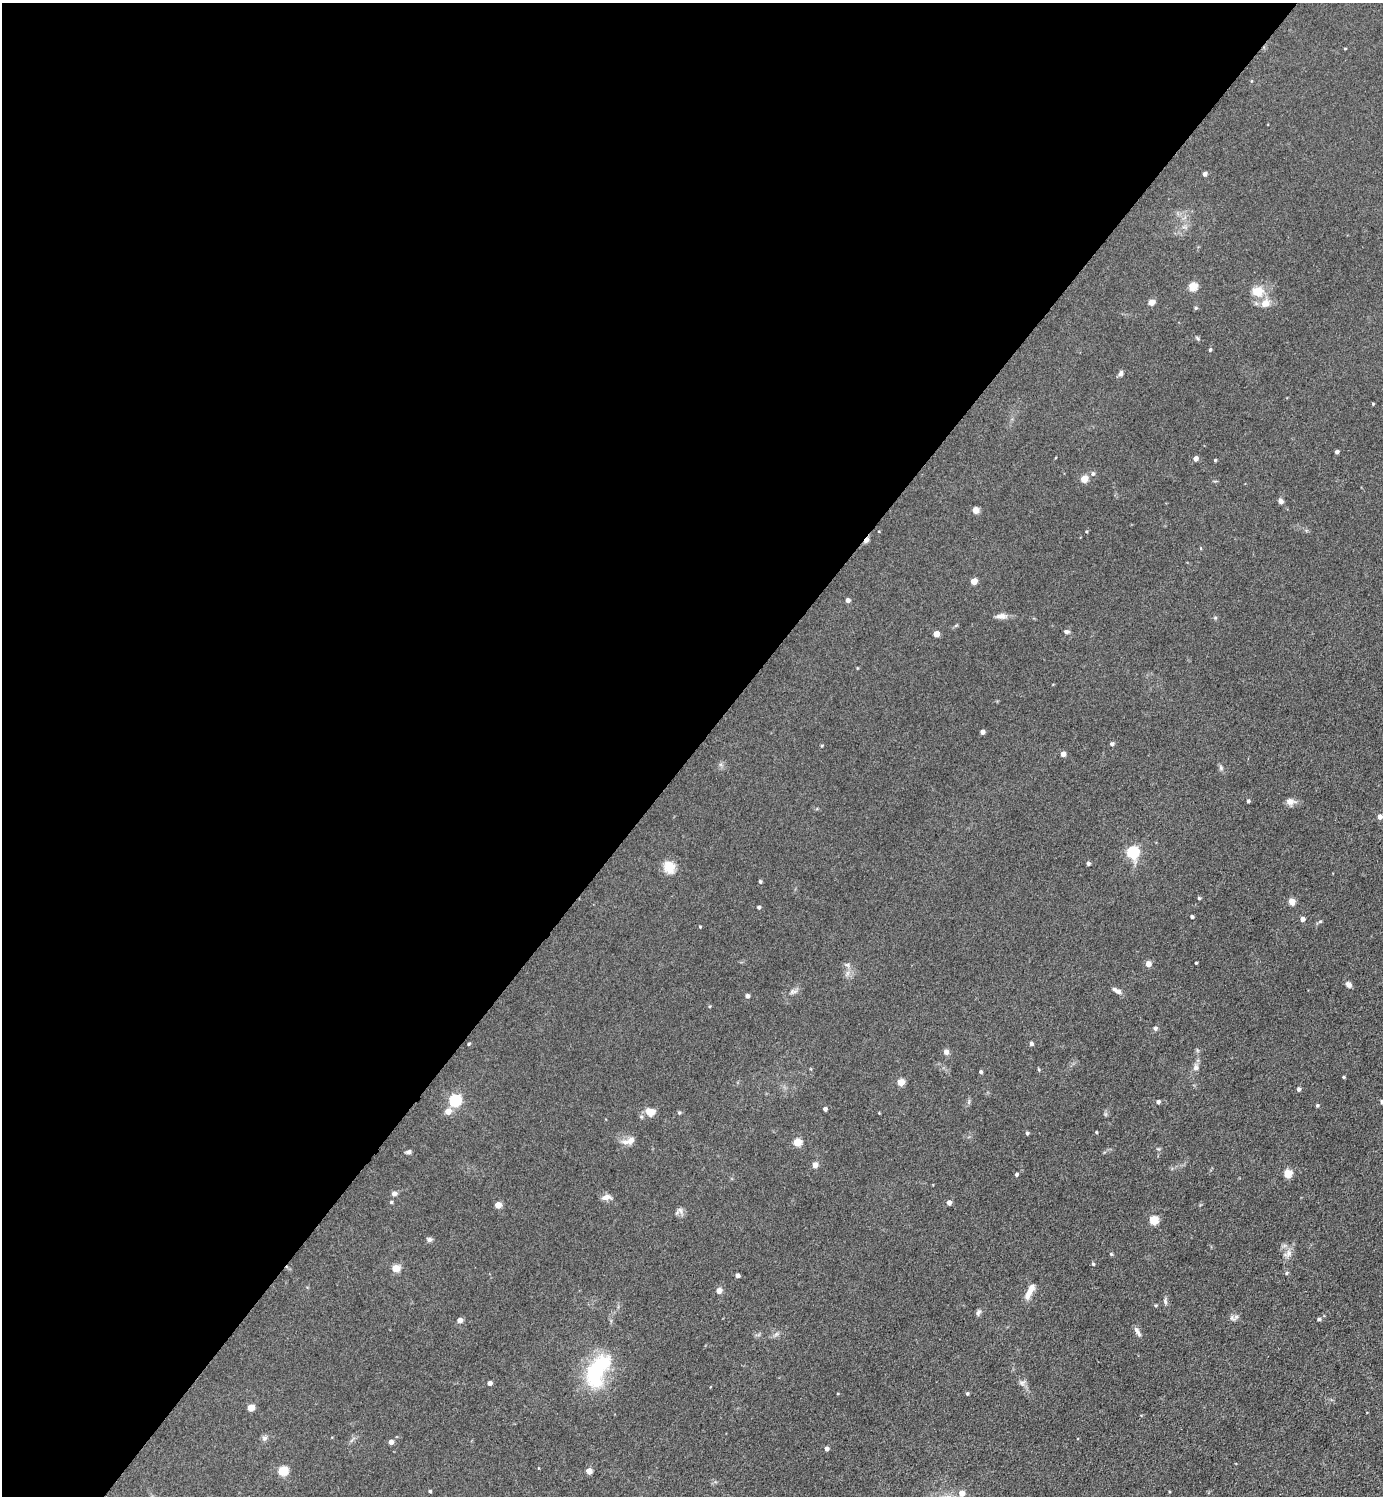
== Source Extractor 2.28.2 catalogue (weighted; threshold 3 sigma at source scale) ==
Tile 5 of 4 x 4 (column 1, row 2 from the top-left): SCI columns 300-1680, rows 2989-4482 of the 5979 x 5977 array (HDU 1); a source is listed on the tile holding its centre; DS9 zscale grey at full resolution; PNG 1385 x 1498 px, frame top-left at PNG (2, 3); no overlay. Shown black and unused: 50% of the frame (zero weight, under 3 of 5 exposures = <1% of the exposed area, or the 3 px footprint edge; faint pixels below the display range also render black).
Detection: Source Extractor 2.28.2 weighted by HDU 2 'WHT'; one run over the whole footprint, this tile lists its part. Background 0.0607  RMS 0.0073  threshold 0.0326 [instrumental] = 3 sigma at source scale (4.5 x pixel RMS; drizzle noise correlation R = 1.50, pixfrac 1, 0.05/0.05 arcsec/px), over >= 5 px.
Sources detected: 110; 1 inside a brighter object's white glare — not listed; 1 inside a brighter listed object's ellipse — not listed separately; the other 108 listed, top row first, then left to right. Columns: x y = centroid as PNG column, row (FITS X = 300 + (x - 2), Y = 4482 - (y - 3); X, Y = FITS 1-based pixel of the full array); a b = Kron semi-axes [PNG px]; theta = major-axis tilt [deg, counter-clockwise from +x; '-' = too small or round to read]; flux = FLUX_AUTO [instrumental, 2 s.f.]
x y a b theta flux
1345 49 4 2 - 0.54
1205 174 4 4 - 2
1193 287 5 5 - 27
1257 291 8 7 - 13
1151 302 5 4 - 9.3
1265 303 12 11 - 7.1
1196 308 5 4 - 0.98
1210 350 5 4 - 1
1121 373 8 5 66 1.8
1373 404 3 3 - 0.71
1337 452 4 3 - 1.9
1196 459 4 4 - 4.2
1215 460 3 3 - 0.76
1093 474 6 5 - 1.3
1084 479 5 4 - 15
1281 501 6 5 - 2.4
975 510 5 4 - 10
866 540 8 5 55 2.4
974 581 5 4 - 9.5
848 600 4 4 - 2.6
1001 616 15 7 -1 3.8
1066 632 7 5 -9 1.5
936 634 4 4 - 8.1
982 732 4 4 - 3.5
1112 744 4 4 - 2
1063 754 4 4 - 4.7
1221 767 8 5 -71 1.5
1248 801 4 3 - 1.3
1290 801 10 8 -4 4.3
1380 817 4 4 - 3.8
1132 852 6 5 - 88
1088 863 4 4 - 1.7
669 867 16 13 -72 9.3
760 882 4 3 - 1.1
1199 898 4 4 - 1
1292 902 4 4 - 11
759 907 4 4 - 1.5
1192 917 4 3 - 1.4
1302 919 5 4 - 3.3
700 927 3 3 - 0.61
1196 963 3 3 - 0.77
1148 964 5 4 - 6.9
847 965 7 5 -28 1.6
1348 984 7 5 -47 3.3
1117 991 13 5 -28 2.9
793 992 13 5 12 2.4
747 996 4 4 - 2.7
710 1006 4 3 - 0.66
1155 1028 6 5 - 1.9
1031 1043 4 4 - 2
469 1044 4 3 - 0.78
946 1052 7 7 - 2.5
1196 1067 10 8 82 2.9
981 1072 4 4 - 1.4
1343 1077 3 2 - 0.88
901 1082 5 4 - 15
1298 1089 4 4 - 1.7
454 1100 6 5 - 85
1158 1102 4 4 - 2
1382 1102 4 4 - 1.7
1317 1105 4 4 - 1.1
825 1109 4 4 - 2.1
448 1111 6 5 - 6.6
650 1112 11 9 2 7.1
679 1113 5 4 - 1.1
1096 1132 3 3 - 0.85
1027 1133 4 4 - 1.3
625 1142 11 8 7 4.2
797 1142 5 5 - 20
409 1152 5 4 - 1.8
815 1165 5 5 - 5.6
1016 1174 4 4 - 1.3
1287 1174 5 5 - 23
394 1193 7 6 - 2.1
606 1197 12 7 7 3.6
391 1202 5 4 - 0.79
949 1203 4 4 - 3.8
498 1205 5 4 - 10
680 1210 9 7 -56 2.7
1153 1220 5 5 - 26
429 1239 6 6 - 1.8
1111 1254 4 4 - 0.8
1288 1254 13 8 43 4.2
1093 1264 4 3 - 0.78
395 1268 5 5 - 16
1286 1273 5 3 - 0.87
737 1275 4 4 - 2.3
719 1291 5 5 - 5.8
1030 1291 19 6 61 8.3
1165 1301 10 3 -81 1.6
978 1312 8 5 73 1.8
1232 1318 9 5 -34 1.8
1319 1319 5 4 - 1.1
460 1320 5 4 - 4.6
1137 1330 9 6 -55 2.6
776 1334 7 5 45 1.6
594 1373 42 26 67 48
490 1383 4 4 - 3.1
1022 1383 8 7 - 2.2
967 1394 4 4 - 1.1
251 1408 5 4 - 12
264 1438 8 7 - 2
391 1442 4 4 - 4.1
826 1449 4 4 - 2.7
282 1471 5 5 - 29
589 1471 4 4 - 8.1
430 1491 4 4 - 0.84
962 1493 5 5 - 6.6
Overlapping masked pixels (flux is a lower limit): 1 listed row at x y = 866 540
Isophote crosses this tile's border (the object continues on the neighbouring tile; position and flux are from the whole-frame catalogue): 1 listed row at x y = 1382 1102